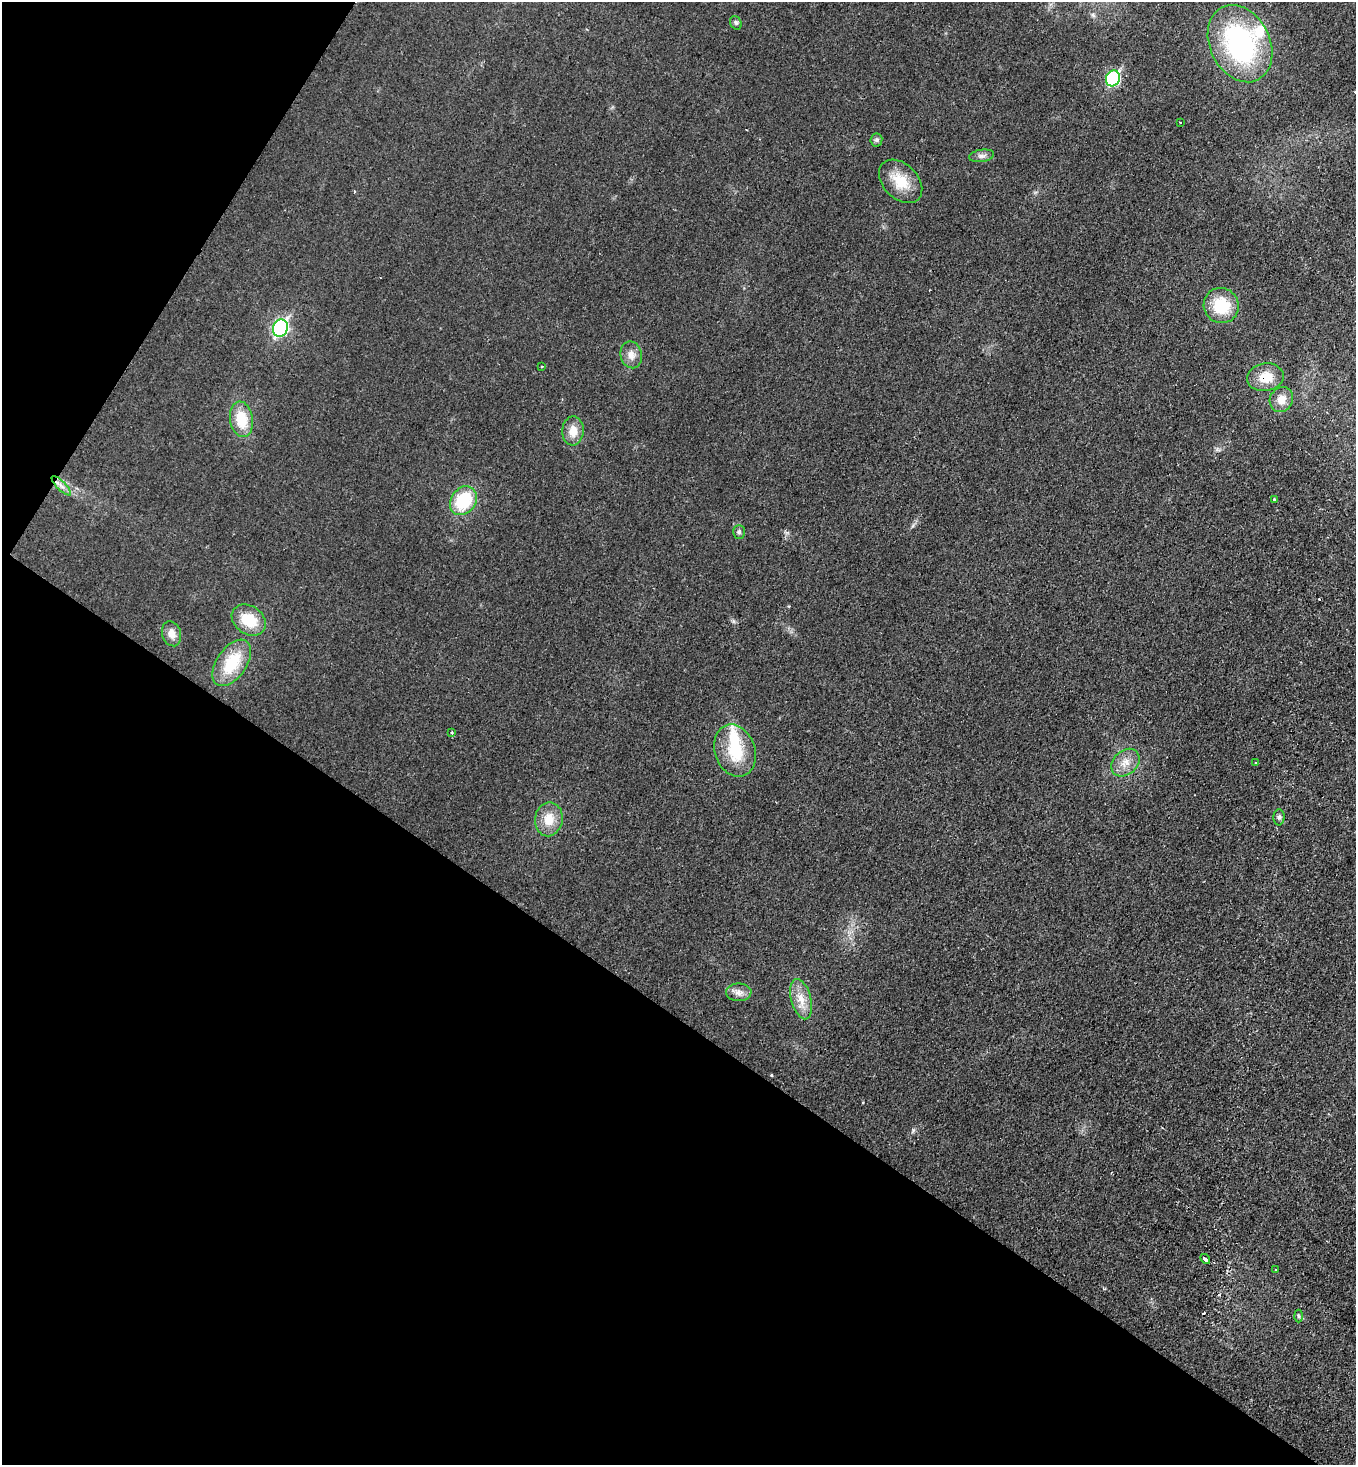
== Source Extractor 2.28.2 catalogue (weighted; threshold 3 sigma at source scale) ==
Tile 9 of 4 x 4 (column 1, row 3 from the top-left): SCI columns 156-1509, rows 1471-2933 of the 5866 x 5858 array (HDU 1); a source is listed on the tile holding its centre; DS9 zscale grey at full resolution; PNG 1358 x 1467 px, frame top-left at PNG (2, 2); each listed source drawn as its Kron ellipse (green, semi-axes under 4 px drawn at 4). Shown black and unused: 35% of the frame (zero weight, under 2 of 3 exposures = <1% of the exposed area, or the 3 px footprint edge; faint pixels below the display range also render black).
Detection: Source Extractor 2.28.2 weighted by HDU 2 'WHT'; one run over the whole footprint, this tile lists its part. Background 0.025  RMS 0.0061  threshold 0.0273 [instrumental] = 3 sigma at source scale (4.5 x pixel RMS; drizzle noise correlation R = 1.50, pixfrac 1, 0.05/0.05 arcsec/px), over >= 5 px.
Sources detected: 38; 1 inside a brighter object's white glare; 3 cosmic-ray / hot-pixel residue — neither listed nor drawn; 1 inside a brighter listed object's ellipse — not listed separately; the other 33 listed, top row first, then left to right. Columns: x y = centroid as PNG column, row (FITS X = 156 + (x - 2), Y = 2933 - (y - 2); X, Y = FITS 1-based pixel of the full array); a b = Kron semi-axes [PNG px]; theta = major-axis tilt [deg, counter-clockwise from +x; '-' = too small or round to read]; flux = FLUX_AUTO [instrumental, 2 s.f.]
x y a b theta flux
736 23 7 5 -61 1.2
1240 44 40 30 -63 100
1113 78 8 7 - 72
1180 123 3 3 - 5.1
876 140 6 6 - 1.4
982 156 13 6 8 2.4
901 181 25 17 -45 15
1221 306 18 17 - 22
280 328 9 7 65 140
631 355 13 10 -76 5
542 366 3 3 - 0.99
1265 377 18 14 9 12
1281 399 13 11 59 6.8
241 419 18 11 -81 17
573 431 14 11 87 7.3
61 486 13 3 -45 2.5
1274 499 3 3 - 1.1
463 501 15 12 54 32
739 532 7 5 90 1.3
249 620 18 14 -36 18
171 634 13 9 -72 4.8
232 663 26 15 56 25
451 733 3 3 - 1.7
735 751 27 20 -70 26
1125 763 16 12 43 7.1
1256 763 3 3 - 0.57
1279 817 8 5 88 1.6
549 819 17 14 81 11
739 992 13 9 -1 4.1
801 999 21 10 -75 8.8
1205 1259 5 3 - 750
1276 1270 2 2 - 0.61
1298 1316 6 4 -88 0.91
Overlapping masked pixels (flux is a lower limit): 1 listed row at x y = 1265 377
Unlisted compact peaks at least as high as the median listed source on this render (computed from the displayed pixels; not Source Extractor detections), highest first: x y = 913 1130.